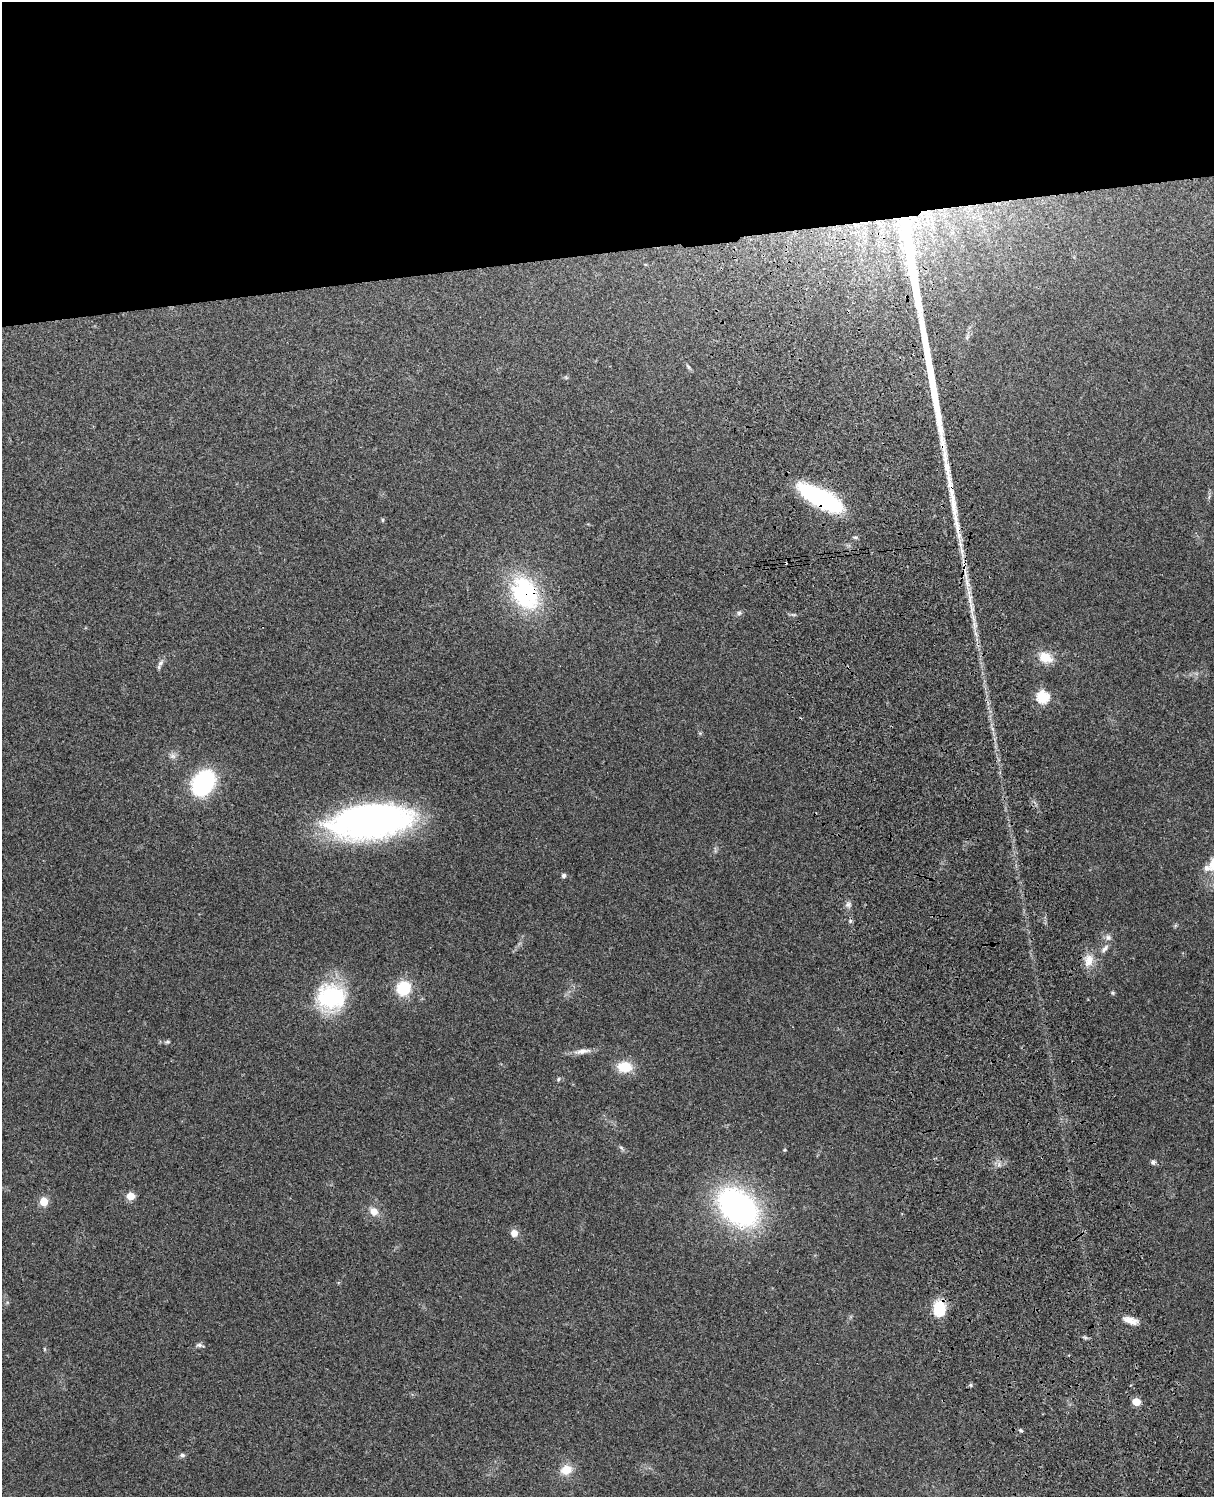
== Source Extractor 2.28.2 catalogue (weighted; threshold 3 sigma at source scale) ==
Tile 2 of 4 x 3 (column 2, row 1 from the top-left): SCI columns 1331-2542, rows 3154-4648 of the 5085 x 4925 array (HDU 1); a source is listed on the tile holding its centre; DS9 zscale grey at full resolution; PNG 1216 x 1499 px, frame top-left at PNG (2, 2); no overlay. Shown black and unused: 17% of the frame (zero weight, under 3 of 4 exposures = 6% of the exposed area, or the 3 px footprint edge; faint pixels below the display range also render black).
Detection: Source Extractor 2.28.2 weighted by HDU 2 'WHT'; one run over the whole footprint, this tile lists its part. Background 0.219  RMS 0.0084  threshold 0.0378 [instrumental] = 3 sigma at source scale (4.5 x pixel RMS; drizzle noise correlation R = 1.50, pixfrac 1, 0.05/0.05 arcsec/px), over >= 5 px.
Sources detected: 46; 1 cosmic-ray / hot-pixel residue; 3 long thin detections or spike segments (spike, bleed or trail) — not listed; the other 42 listed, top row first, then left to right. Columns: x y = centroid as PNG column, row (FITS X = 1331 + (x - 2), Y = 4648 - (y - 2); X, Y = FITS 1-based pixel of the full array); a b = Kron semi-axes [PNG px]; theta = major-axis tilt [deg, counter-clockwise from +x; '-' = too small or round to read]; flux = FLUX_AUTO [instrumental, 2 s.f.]
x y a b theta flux
645 264 5 3 - 0.78
688 367 7 4 -61 1.5
821 499 44 14 -27 110
382 520 5 3 - 0.89
525 593 42 29 -62 93
739 613 6 6 - 1.9
1045 657 17 12 -26 15
161 663 10 5 53 3
1043 697 6 6 - 82
173 756 9 6 -16 3
203 783 19 14 58 110
370 821 79 33 6 300
1213 863 29 12 51 15
563 876 5 5 - 2
848 904 8 6 -75 2.7
850 921 6 5 - 1.6
1108 937 8 8 - 3.1
1105 948 13 6 51 3.8
1089 960 18 12 81 11
403 988 14 13 - 32
1113 993 5 5 - 1.1
331 997 36 33 -3 67
167 1042 7 5 0 1.5
582 1051 23 7 9 6.6
624 1067 19 13 -4 16
558 1079 6 5 - 1.3
621 1148 7 4 -45 1.6
1153 1162 7 6 - 1.8
131 1196 5 5 - 25
44 1202 5 5 - 31
738 1207 41 27 -42 220
374 1211 9 8 - 7.8
514 1233 7 7 - 7.1
939 1308 14 11 85 30
1130 1320 19 8 -19 7.9
200 1345 10 5 -6 2.2
44 1349 6 3 -71 0.82
970 1385 6 4 -89 1.1
1136 1402 5 5 - 24
1021 1430 6 4 -31 1.3
182 1455 7 6 - 1.9
566 1470 12 11 - 13
Overlapping masked pixels (flux is a lower limit): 3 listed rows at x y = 821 499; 525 593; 939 1308
Isophote crosses this tile's border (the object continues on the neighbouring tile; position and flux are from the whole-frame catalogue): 1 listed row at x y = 1213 863